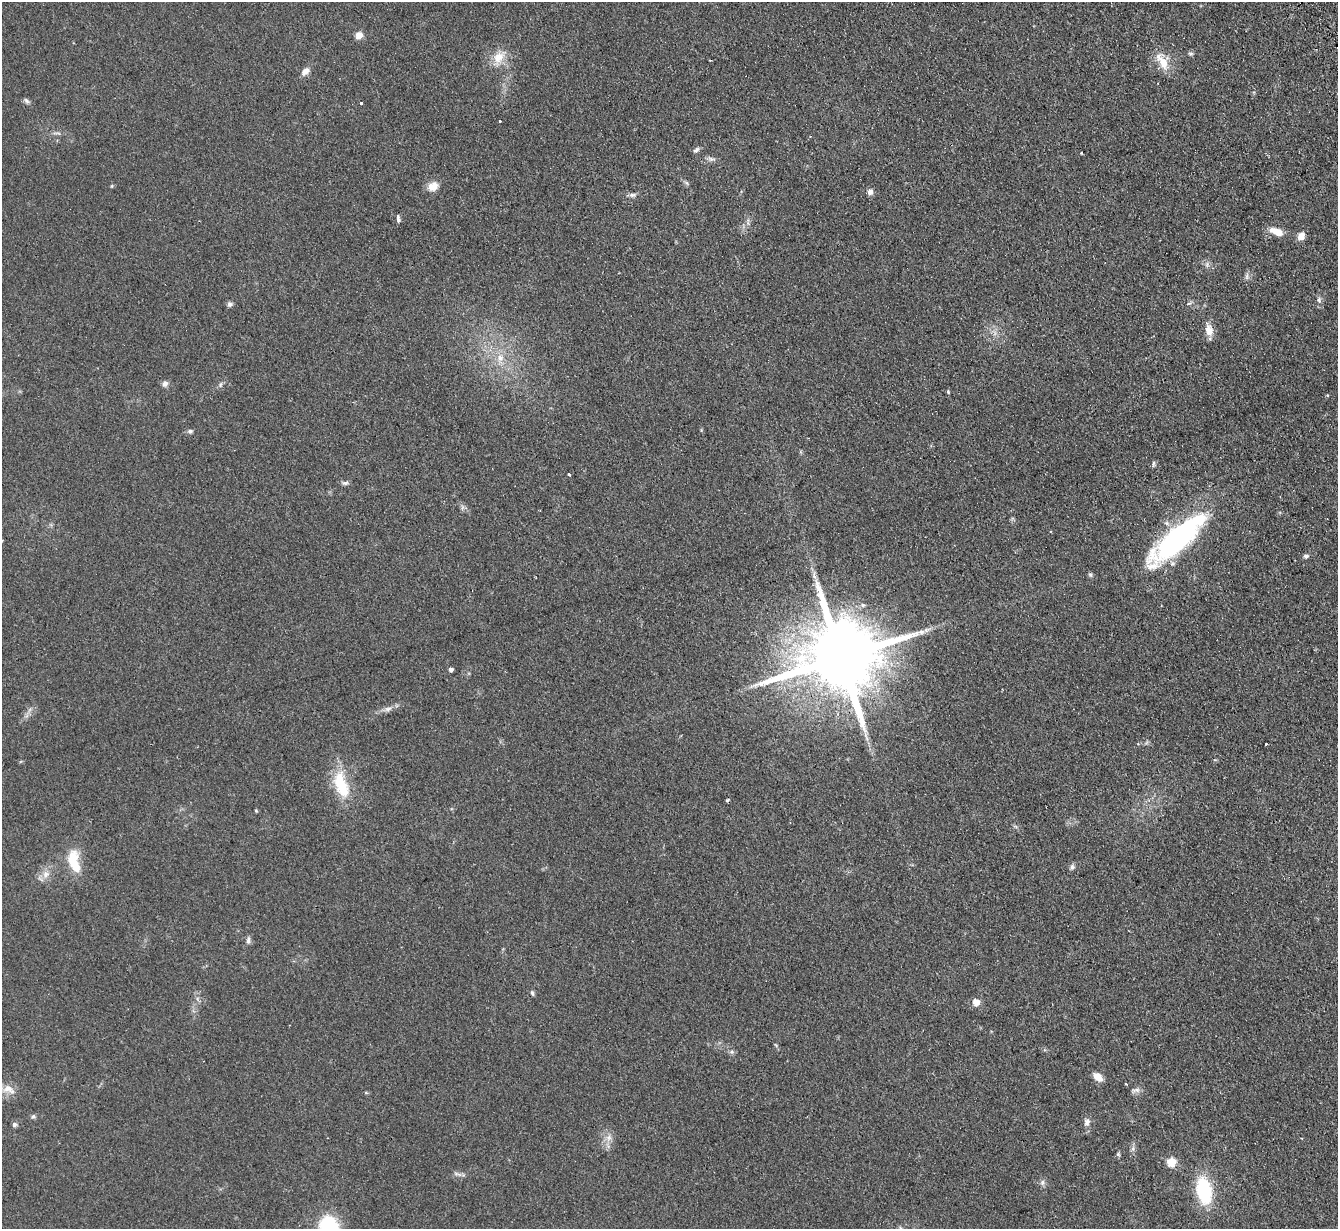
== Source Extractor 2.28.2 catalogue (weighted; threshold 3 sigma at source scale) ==
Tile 10 of 4 x 4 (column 2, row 3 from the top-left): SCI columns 1385-2720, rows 1386-2612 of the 5439 x 5351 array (HDU 1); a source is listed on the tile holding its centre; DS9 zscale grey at full resolution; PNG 1340 x 1231 px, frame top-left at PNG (2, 2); no overlay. Shown black and unused: <1% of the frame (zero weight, under 2 of 3 exposures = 3% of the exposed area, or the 3 px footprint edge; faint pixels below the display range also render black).
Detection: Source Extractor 2.28.2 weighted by HDU 2 'WHT'; one run over the whole footprint, this tile lists its part. Background 0.0751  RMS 0.0075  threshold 0.0339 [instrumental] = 3 sigma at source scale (4.5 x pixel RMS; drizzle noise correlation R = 1.50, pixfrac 1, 0.05/0.05 arcsec/px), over >= 5 px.
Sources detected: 67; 3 cosmic-ray / hot-pixel residue — not listed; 1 inside a brighter listed object's ellipse — not listed separately; the other 63 listed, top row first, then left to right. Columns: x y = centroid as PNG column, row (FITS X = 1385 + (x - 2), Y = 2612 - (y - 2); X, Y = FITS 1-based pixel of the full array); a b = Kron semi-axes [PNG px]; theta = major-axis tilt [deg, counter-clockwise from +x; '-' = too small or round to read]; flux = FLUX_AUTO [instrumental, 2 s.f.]
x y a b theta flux
359 35 7 7 - 6.3
1190 54 8 4 -9 1.2
499 57 19 13 42 12
1163 63 23 12 -71 11
305 71 10 6 43 5.3
26 100 9 4 -45 1.6
361 103 3 3 - 2.8
500 121 3 2 - 1.5
57 133 15 2 0 1.8
696 150 9 5 39 1.9
712 159 10 5 -10 2.3
112 186 5 3 - 0.74
433 186 13 10 29 7.5
870 192 7 7 - 3
632 195 10 5 12 2.3
398 219 9 4 -86 1.7
1276 232 15 7 -23 9.7
1301 236 8 7 - 5.9
1247 277 9 4 81 1.9
1319 300 8 5 -82 2
230 304 7 6 - 2.1
1188 304 6 4 18 1.6
1209 330 16 10 -79 7
500 358 9 9 - 6.1
165 384 8 6 59 2.9
220 385 8 3 71 1.3
948 392 5 4 - 0.88
190 431 7 5 18 1.7
1153 464 9 3 85 1.2
569 474 3 3 - 9.3
345 483 8 5 9 1.8
1177 539 66 19 42 150
1306 556 6 5 - 1.9
1090 575 6 5 - 1.3
926 630 12 5 27 3.2
839 658 27 18 15 12000
451 670 4 4 - 2.4
388 709 11 6 6 3
1266 744 3 2 - 1.7
341 784 38 16 -72 29
727 800 4 3 - 1.4
256 811 4 4 - 0.77
1015 826 6 4 -19 1.1
74 861 28 12 -76 21
1072 867 7 6 - 1.8
46 874 10 8 28 4.8
248 940 9 6 82 2.1
532 993 7 4 -77 1.3
976 1002 9 8 - 5.5
1098 1077 10 7 -41 7.4
9 1089 20 11 -26 8.2
1136 1090 13 5 8 2.6
33 1116 6 5 - 1.4
1087 1122 9 7 77 3.1
14 1124 6 6 - 1.7
609 1138 9 8 - 3.9
1133 1149 8 4 90 1.9
1118 1154 6 4 -46 1
1171 1162 12 12 - 7.1
457 1174 14 3 -22 1.9
1042 1183 8 5 83 2
1204 1190 21 12 -79 60
329 1226 23 19 -53 40
Overlapping masked pixels (flux is a lower limit): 1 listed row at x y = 839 658
Isophote crosses this tile's border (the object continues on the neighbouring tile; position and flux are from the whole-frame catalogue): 1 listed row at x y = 329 1226